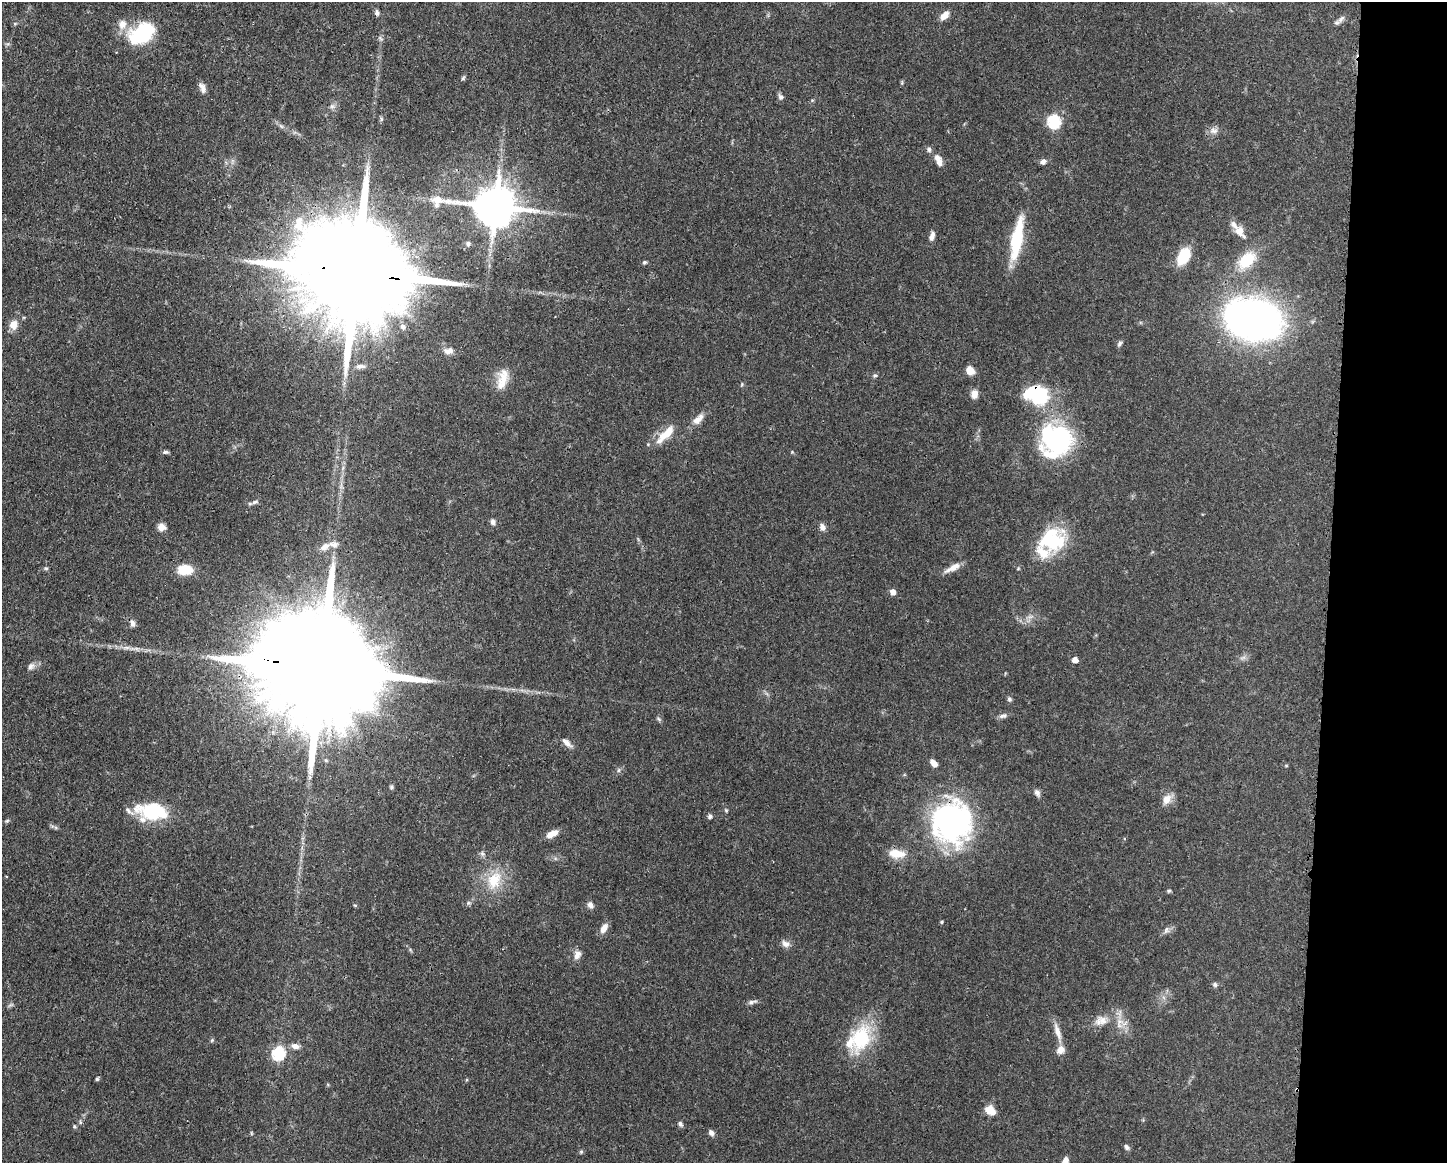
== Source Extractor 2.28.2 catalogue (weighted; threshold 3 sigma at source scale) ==
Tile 9 of 3 x 4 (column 3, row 3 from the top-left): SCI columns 3007-4451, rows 1164-2324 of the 4681 x 4647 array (HDU 1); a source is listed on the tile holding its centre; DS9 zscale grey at full resolution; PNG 1449 x 1165 px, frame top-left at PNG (2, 2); no overlay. Shown black and unused: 8% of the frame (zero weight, under 3 of 4 exposures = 1% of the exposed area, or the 3 px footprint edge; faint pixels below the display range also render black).
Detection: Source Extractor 2.28.2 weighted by HDU 2 'WHT'; one run over the whole footprint, this tile lists its part. Background 0.0544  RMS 0.0033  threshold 0.0148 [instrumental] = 3 sigma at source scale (4.5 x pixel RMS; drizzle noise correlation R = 1.50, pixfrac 1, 0.05/0.05 arcsec/px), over >= 5 px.
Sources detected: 110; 8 inside a brighter listed object's ellipse — not listed separately; the other 102 listed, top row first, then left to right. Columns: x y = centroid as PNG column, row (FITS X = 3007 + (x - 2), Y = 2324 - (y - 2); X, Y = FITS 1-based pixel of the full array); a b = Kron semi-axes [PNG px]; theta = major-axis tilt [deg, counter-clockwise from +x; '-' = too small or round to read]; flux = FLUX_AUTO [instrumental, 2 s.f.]
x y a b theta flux
377 13 8 5 -75 0.86
944 15 11 6 49 2.9
1341 19 15 6 37 1.4
15 24 6 4 1 0.4
141 33 33 22 32 20
463 78 6 4 47 0.49
902 83 6 4 -73 0.41
203 88 13 7 -68 1.7
781 97 8 7 - 0.93
332 106 7 6 - 1
381 119 6 5 - 0.56
1054 121 7 6 - 35
281 126 8 4 -37 0.79
1214 130 13 9 10 1.9
929 149 6 6 - 0.9
938 160 15 7 -65 2.5
1043 161 8 6 28 1.2
495 206 15 11 -6 1200
1240 231 16 9 -54 3.8
932 236 11 6 75 1.6
1017 239 52 13 80 17
468 244 8 7 - 0.92
1183 256 13 8 61 17
1247 260 22 14 42 11
645 262 5 5 - 0.56
356 272 49 22 -10 15000
1253 319 44 30 -13 180
13 325 10 9 - 3.4
403 326 8 7 - 1.2
1119 344 8 5 58 0.77
448 351 13 8 7 2.2
360 366 14 6 2 1.6
970 370 8 7 - 4.2
875 375 7 5 12 0.61
502 379 30 12 77 5.7
742 384 5 3 - 0.36
974 394 11 9 77 2.1
1037 394 27 20 -15 21
697 420 14 10 31 2.4
667 432 25 10 43 6
1056 440 31 29 47 53
165 452 8 4 0 0.69
792 452 4 4 - 0.31
255 502 10 5 19 0.76
493 522 8 6 -80 1
161 527 10 9 - 2.1
822 527 8 6 -74 1.7
1052 540 23 22 - 26
325 547 14 8 32 2.3
46 568 6 5 - 0.49
953 568 21 7 26 3.1
185 570 16 11 1 7.2
893 592 5 5 - 2.4
1030 617 7 4 18 0.93
133 623 9 6 -74 1.4
1075 660 5 5 - 2.5
31 666 11 8 35 1.6
320 668 58 24 -9 18000
1009 699 7 5 -64 0.7
1003 716 12 6 14 1.1
659 719 8 4 -36 0.54
567 743 17 6 -41 1.9
934 763 9 5 -45 2.4
1286 765 5 3 - 0.3
619 770 6 4 89 0.56
391 787 5 5 - 0.57
1037 793 9 6 -60 1.2
1167 799 15 11 57 2.9
726 810 5 4 - 0.4
152 811 36 19 -4 20
710 816 5 5 - 1
7 821 6 5 - 0.49
952 822 44 42 81 75
552 834 13 6 29 3.2
897 854 21 11 -6 5.5
494 880 27 18 64 11
1169 891 5 4 - 0.44
468 903 6 5 - 0.62
355 905 5 3 - 0.34
590 905 8 6 -53 1.4
942 922 5 4 - 0.4
604 928 12 7 59 2.5
1166 930 10 5 62 0.95
785 944 12 8 -26 1.8
577 955 12 8 68 2.1
1215 985 7 6 - 0.68
752 1002 13 5 14 1.1
1103 1021 17 10 -44 3
1119 1026 11 7 -38 1.9
1057 1031 24 7 -72 3.2
861 1038 42 25 69 19
212 1040 5 4 - 0.44
295 1046 9 7 -11 1.8
279 1053 7 7 - 30
97 1079 5 5 - 0.48
990 1110 12 9 -40 4.1
680 1124 7 5 -53 0.94
74 1126 5 4 - 0.45
711 1133 7 6 - 1.2
1127 1147 8 6 -56 0.89
581 1152 5 5 - 0.46
1065 1161 7 5 74 2.4
Overlapping masked pixels (flux is a lower limit): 6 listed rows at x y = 495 206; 356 272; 1037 394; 133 623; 320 668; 952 822
Isophote crosses this tile's border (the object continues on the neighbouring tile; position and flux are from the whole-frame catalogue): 1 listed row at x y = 1065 1161